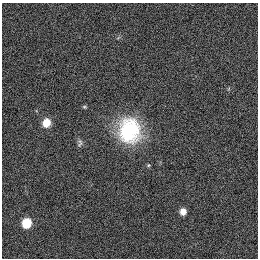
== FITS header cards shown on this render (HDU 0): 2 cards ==
NAXIS1  =                  256
NAXIS2  =                  256

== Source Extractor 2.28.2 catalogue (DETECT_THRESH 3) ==
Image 256 x 256 px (HDU 0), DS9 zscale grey, 1 PNG px = 1 image px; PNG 260 x 260 px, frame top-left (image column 1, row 256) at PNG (2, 3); no overlay
Background 1120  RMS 5.2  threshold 15.5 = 3 sigma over >= 5 px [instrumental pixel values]
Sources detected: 6; all 6 listed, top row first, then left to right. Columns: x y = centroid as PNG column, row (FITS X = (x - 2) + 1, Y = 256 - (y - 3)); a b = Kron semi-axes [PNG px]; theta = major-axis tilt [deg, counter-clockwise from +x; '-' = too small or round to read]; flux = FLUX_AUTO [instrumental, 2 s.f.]
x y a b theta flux
84 107 5 4 - 420
46 123 6 6 - 6500
129 130 29 25 -87 26000
80 143 11 5 74 860
183 211 6 6 - 3500
26 223 7 6 - 12000